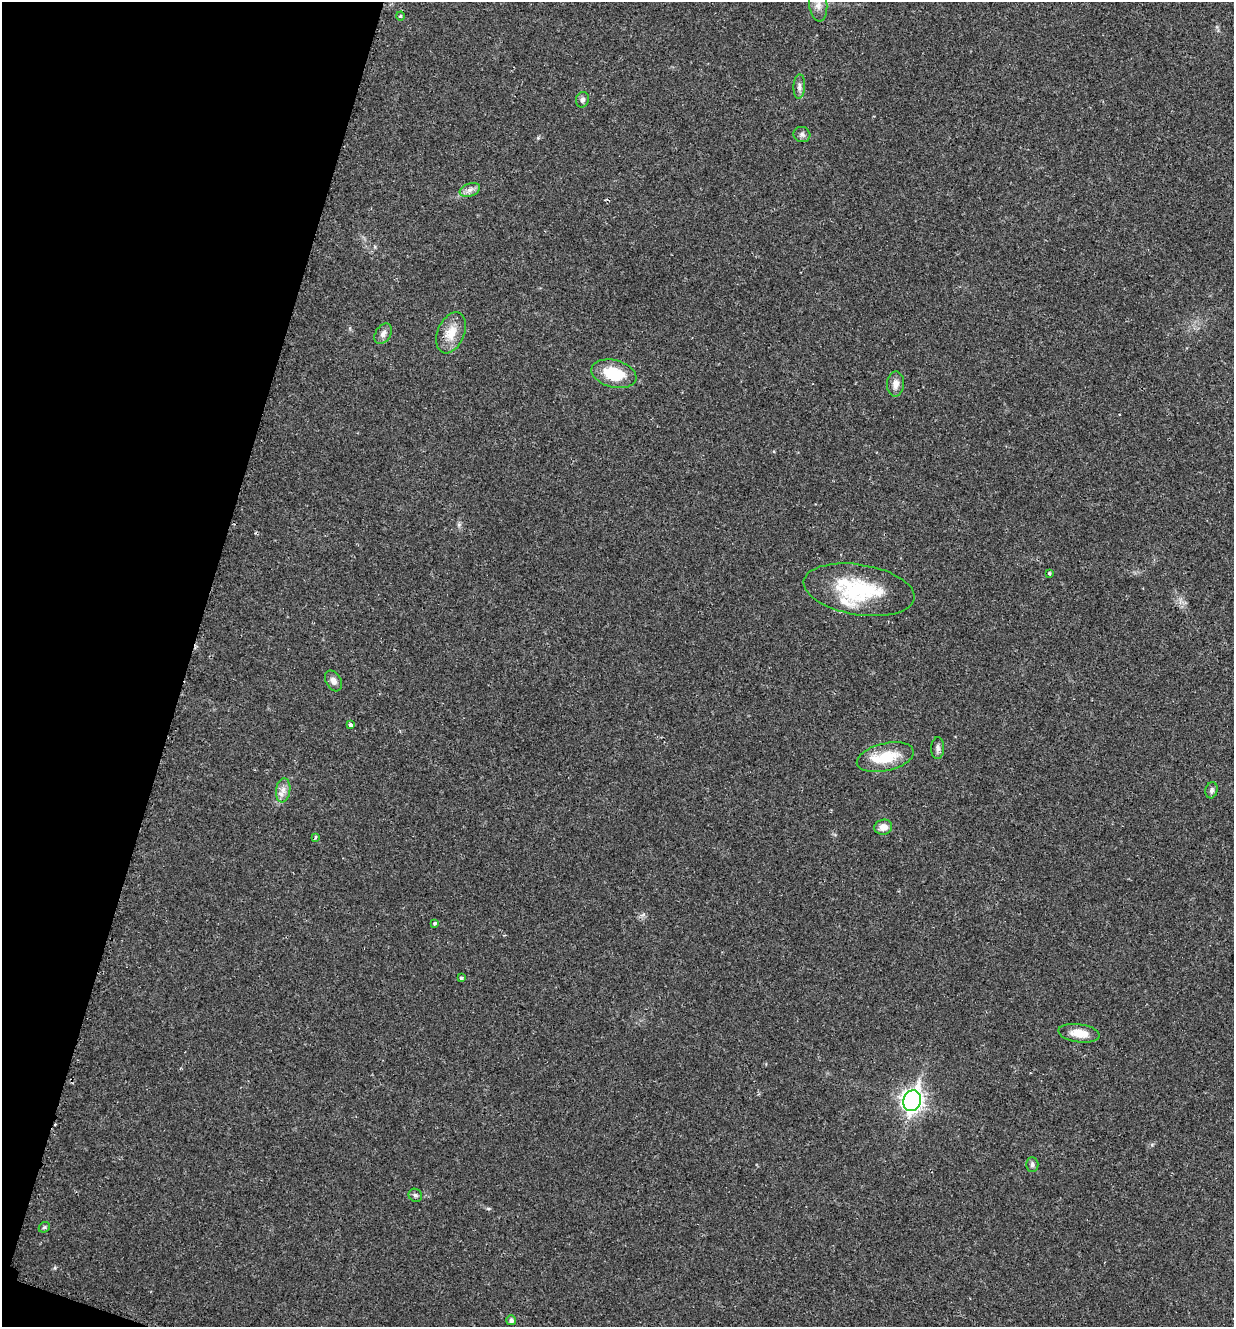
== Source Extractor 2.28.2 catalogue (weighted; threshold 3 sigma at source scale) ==
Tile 9 of 4 x 4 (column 1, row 3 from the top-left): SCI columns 143-1374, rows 1340-2664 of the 5340 x 5326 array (HDU 1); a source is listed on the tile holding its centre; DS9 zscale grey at full resolution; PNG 1236 x 1329 px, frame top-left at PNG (2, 2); each listed source drawn as its Kron ellipse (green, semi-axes under 4 px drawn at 4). Shown black and unused: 15% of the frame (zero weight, under 2 of 3 exposures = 2% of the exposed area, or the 3 px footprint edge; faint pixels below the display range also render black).
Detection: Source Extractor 2.28.2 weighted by HDU 2 'WHT'; one run over the whole footprint, this tile lists its part. Background 0.0392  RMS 0.0041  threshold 0.0185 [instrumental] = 3 sigma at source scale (4.5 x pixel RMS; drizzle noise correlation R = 1.50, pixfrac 1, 0.05/0.05 arcsec/px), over >= 5 px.
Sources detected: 30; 2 inside a brighter listed object's ellipse — not listed separately; the other 28 listed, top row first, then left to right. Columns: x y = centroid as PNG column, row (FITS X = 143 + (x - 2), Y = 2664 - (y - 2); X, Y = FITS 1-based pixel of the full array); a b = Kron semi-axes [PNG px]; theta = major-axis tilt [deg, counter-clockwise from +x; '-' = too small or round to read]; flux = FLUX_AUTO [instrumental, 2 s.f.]
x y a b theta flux
818 5 17 9 -83 3.3
400 16 4 4 - 0.52
799 86 12 5 86 1.6
582 100 8 6 74 1.2
802 134 8 7 - 1.3
470 190 10 6 19 2
451 333 21 13 67 7.1
383 334 11 7 59 2
614 374 23 13 -14 14
895 384 12 8 87 2.7
1049 573 3 3 - 0.82
859 590 56 25 -9 33
333 681 11 7 -61 2.1
350 725 4 3 - 2.6
938 748 11 6 88 1.5
885 757 29 13 13 13
283 790 12 7 83 2.7
1211 790 8 6 76 1.2
883 827 9 7 13 3.1
316 837 4 3 - 0.57
435 923 4 3 - 1.3
461 978 3 3 - 0.69
1079 1033 21 9 -8 5.6
912 1101 10 8 71 210
1032 1164 7 6 - 1.1
415 1195 7 6 - 0.94
44 1227 6 5 - 0.58
511 1320 5 5 - 1.4
Isophote crosses this tile's border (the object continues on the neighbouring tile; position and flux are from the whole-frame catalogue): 1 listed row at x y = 818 5